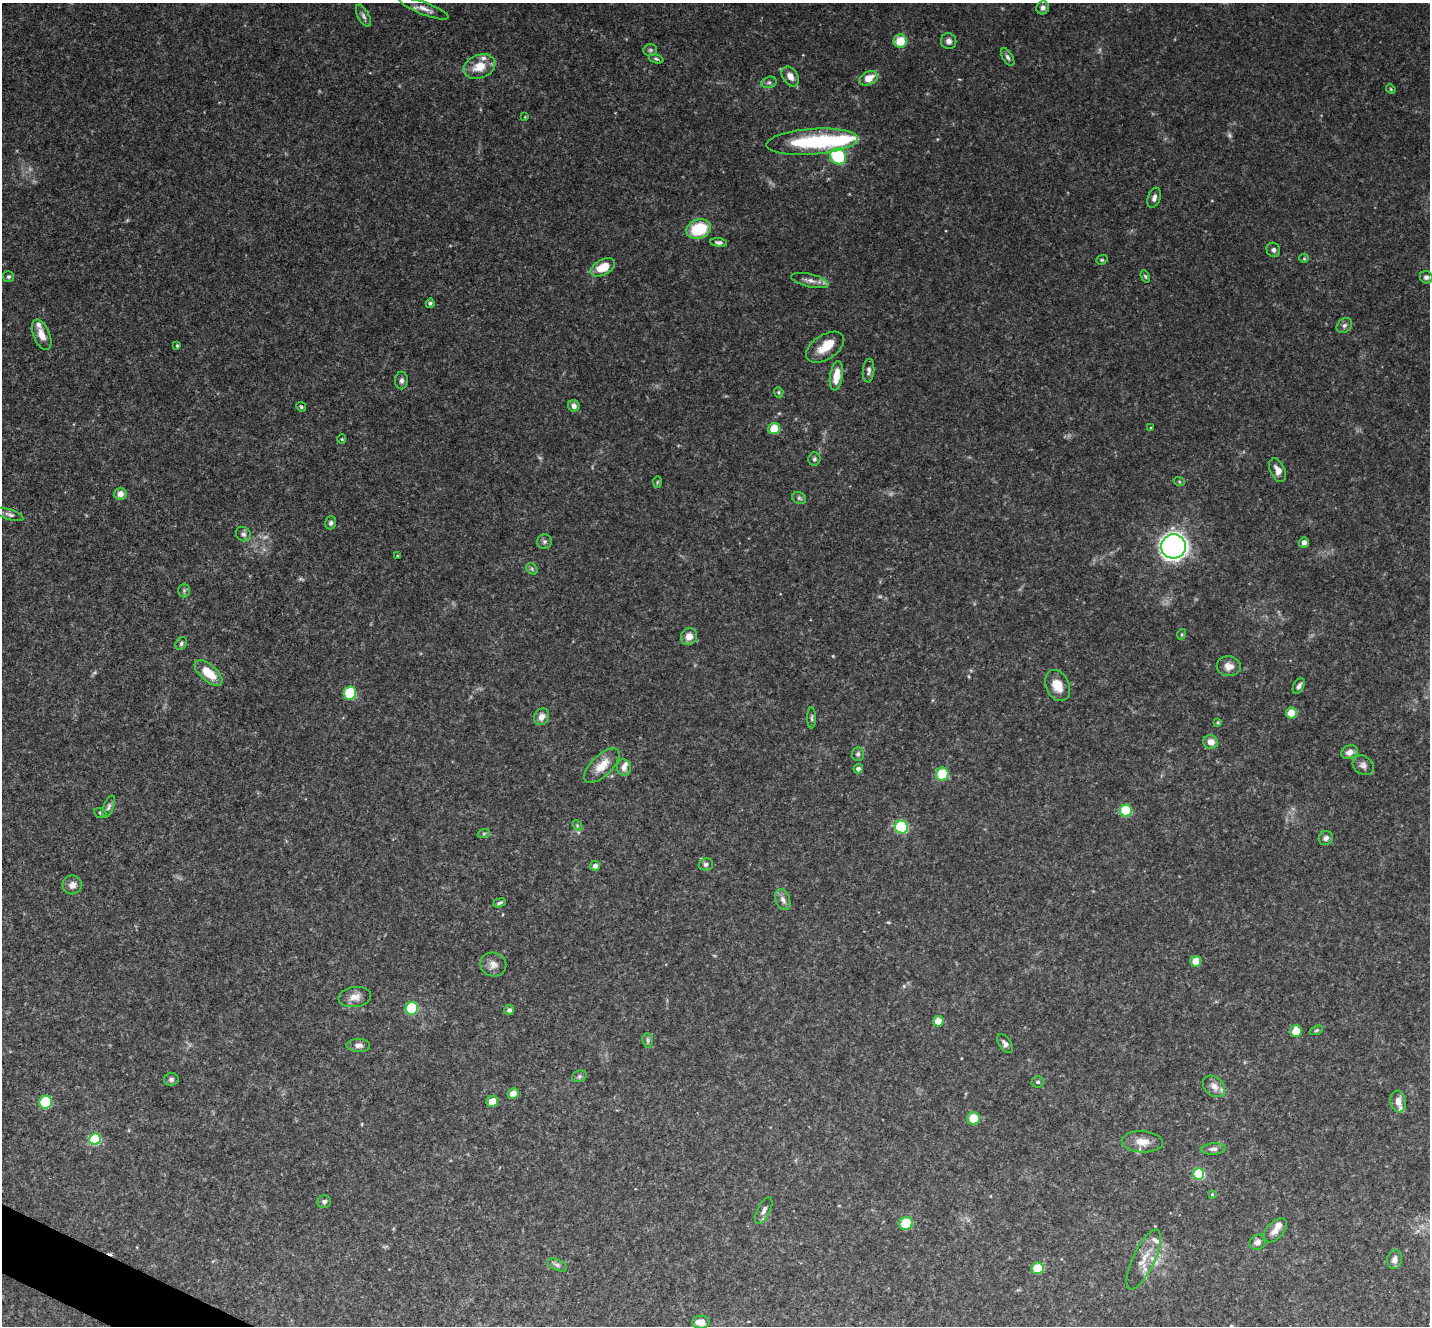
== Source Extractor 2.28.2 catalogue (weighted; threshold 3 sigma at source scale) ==
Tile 7 of 4 x 4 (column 3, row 2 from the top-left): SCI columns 2860-4287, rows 2799-4122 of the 5721 x 5732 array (HDU 1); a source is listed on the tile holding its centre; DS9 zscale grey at full resolution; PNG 1432 x 1328 px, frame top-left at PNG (2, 3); each listed source drawn as its Kron ellipse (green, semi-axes under 4 px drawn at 4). Shown black and unused: <1% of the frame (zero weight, under 3 of 4 exposures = <1% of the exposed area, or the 3 px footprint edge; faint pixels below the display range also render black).
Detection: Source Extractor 2.28.2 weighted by HDU 2 'WHT'; one run over the whole footprint, this tile lists its part. Background 0.0903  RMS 0.0067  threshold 0.03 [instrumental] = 3 sigma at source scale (4.5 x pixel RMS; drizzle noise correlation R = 1.50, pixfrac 1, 0.05/0.05 arcsec/px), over >= 5 px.
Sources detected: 140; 7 too faint to see at this stretch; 1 inside a brighter object's white glare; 1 cosmic-ray / hot-pixel residue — neither listed nor drawn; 8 inside a brighter listed object's ellipse — not listed separately; the other 123 listed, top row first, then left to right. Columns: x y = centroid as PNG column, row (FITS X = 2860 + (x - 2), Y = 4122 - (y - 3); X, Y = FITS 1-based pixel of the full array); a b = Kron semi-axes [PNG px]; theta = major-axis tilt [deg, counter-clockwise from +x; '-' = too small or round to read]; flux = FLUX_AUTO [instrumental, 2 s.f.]
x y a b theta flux
1043 8 7 6 - 2.4
424 9 26 6 -21 5
363 16 12 5 -62 2.4
900 41 7 6 - 14
949 41 8 7 - 2.8
650 50 7 5 2 1.3
1008 57 10 5 -60 1.7
656 59 7 4 -18 1.1
479 66 16 11 22 12
790 76 11 7 -56 5.5
869 78 10 6 25 9.5
769 82 8 5 15 1.7
1391 89 5 4 - 0.76
525 117 4 3 - 0.51
812 142 46 13 4 56
838 156 8 7 - 41
1154 198 10 6 71 2.6
698 229 12 9 17 29
719 242 8 4 -7 2
1273 250 7 6 - 2.2
1304 258 5 4 - 0.78
1102 260 6 4 20 0.93
603 267 13 7 29 15
1145 276 6 4 -69 0.96
9 277 5 5 - 1.2
1426 277 6 6 - 2
810 280 19 6 -13 4.5
430 303 5 4 - 1.2
1344 325 8 6 44 2
42 335 16 8 -68 7.3
177 345 3 3 - 0.83
825 347 21 12 33 11
869 371 12 5 85 2.4
836 376 15 6 81 12
401 380 9 6 89 2.1
779 392 5 4 - 0.9
574 406 6 5 - 3
301 407 5 4 - 0.94
1151 428 3 2 - 0.51
774 429 6 5 - 13
342 439 4 4 - 0.72
814 459 6 6 - 1.4
1278 470 13 7 -65 4.6
1179 481 6 3 -20 0.72
657 482 6 4 88 0.8
120 494 6 6 - 4.9
799 498 7 5 -28 1.5
10 514 14 5 -18 2.3
331 523 6 5 - 1.7
243 534 8 6 -38 2.2
544 541 7 7 - 1.7
1304 542 5 5 - 2.9
1173 546 12 12 - 470
397 556 4 3 - 0.51
532 569 6 5 - 1.3
184 590 7 6 - 1.4
1182 634 5 3 - 0.72
689 637 8 8 - 5.2
181 644 7 5 62 1.4
1229 666 12 10 -5 5.1
208 673 17 8 -41 16
1058 685 16 11 -65 9.5
1299 686 8 5 62 2.1
350 693 6 6 - 40
1291 713 5 5 - 12
541 717 8 7 - 4.5
812 718 10 4 -90 1.5
1218 722 4 4 - 0.68
1211 742 7 7 - 5.1
1349 752 8 6 22 4.1
858 754 7 6 - 1.5
1363 765 11 9 -35 3.3
602 766 22 10 44 9.8
624 767 8 7 - 3.4
858 769 4 4 - 2.7
942 774 6 6 - 21
109 807 12 5 69 1.9
1126 811 6 6 - 30
100 813 6 5 - 1.1
577 825 6 4 -46 0.9
902 827 6 6 - 50
484 833 6 4 18 0.99
1326 838 7 6 - 2.5
706 864 7 6 - 2.1
595 866 5 5 - 3
72 885 10 9 - 3.8
783 899 11 7 -70 3.4
500 903 6 4 19 1.2
1196 961 5 5 - 10
493 964 13 12 - 4.8
355 997 16 10 8 5.9
412 1008 6 6 - 39
509 1010 5 5 - 1.8
938 1021 5 5 - 8.4
1316 1030 7 4 20 1.1
1296 1031 6 6 - 10
648 1040 7 5 -83 1.4
1005 1043 10 6 -54 2.5
358 1045 12 6 -1 3.1
579 1076 7 5 20 1.4
171 1079 7 6 - 1.8
1038 1082 6 6 - 1.6
1214 1086 12 9 -41 5.3
513 1093 5 5 - 6.6
492 1101 6 5 - 8.5
46 1102 6 6 - 40
1398 1102 11 7 -81 4.6
974 1118 6 6 - 13
95 1139 6 5 - 56
1142 1142 20 10 -4 8.1
1213 1149 12 5 3 2.4
1199 1174 5 5 - 68
1212 1194 4 4 - 0.6
324 1202 7 6 - 2
764 1211 14 6 63 3.5
906 1223 7 6 - 18
1275 1230 14 8 45 5.4
1257 1242 8 7 - 3.5
1144 1259 32 11 65 11
1395 1259 9 7 81 3.7
557 1265 10 5 -25 1.9
1038 1268 6 5 - 18
701 1322 9 6 -1 7.8